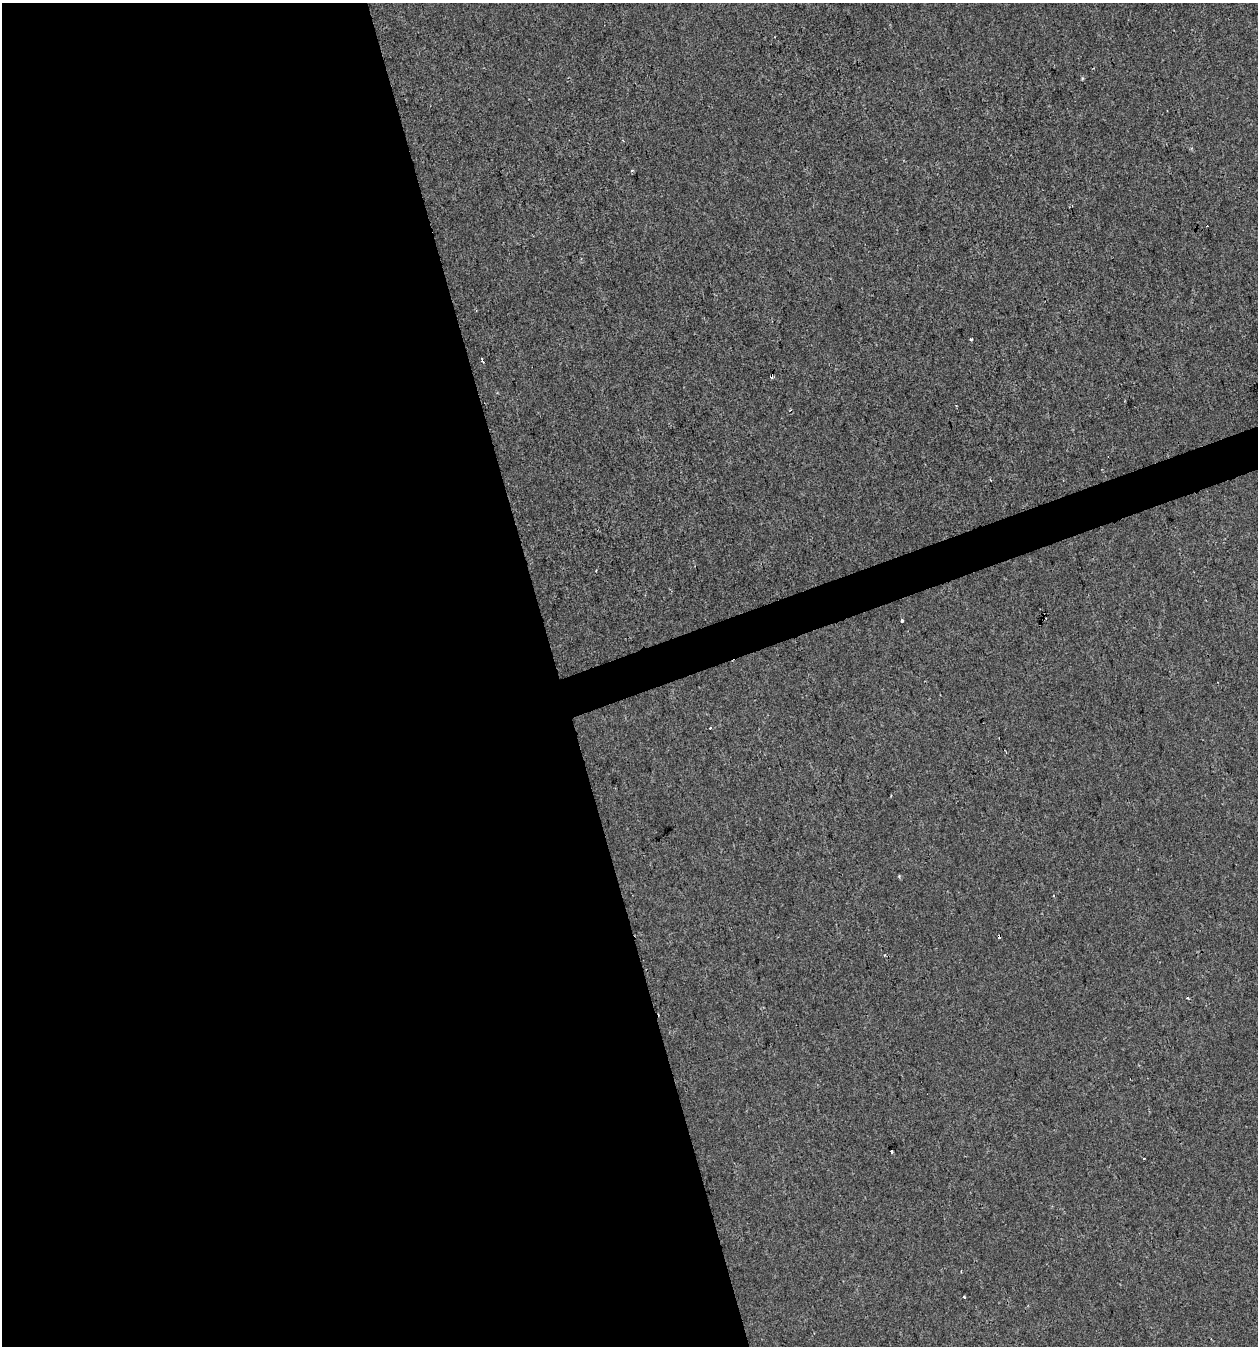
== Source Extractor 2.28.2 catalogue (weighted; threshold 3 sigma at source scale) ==
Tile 9 of 4 x 4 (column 1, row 3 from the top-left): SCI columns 117-1372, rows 1345-2688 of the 5201 x 5378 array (HDU 1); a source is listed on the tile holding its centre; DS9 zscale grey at full resolution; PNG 1260 x 1348 px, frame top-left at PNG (2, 3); no overlay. Shown black and unused: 46% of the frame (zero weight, under 2 of 3 exposures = <1% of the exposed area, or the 3 px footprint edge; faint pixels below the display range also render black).
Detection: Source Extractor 2.28.2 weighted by HDU 2 'WHT'; one run over the whole footprint, this tile lists its part. Background -8.94e-04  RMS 0.0042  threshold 0.0189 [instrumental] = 3 sigma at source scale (4.5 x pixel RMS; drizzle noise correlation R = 1.50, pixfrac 1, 0.0396/0.0396 arcsec/px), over >= 5 px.
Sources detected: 14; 6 cosmic-ray / hot-pixel residue — not listed; the other 8 listed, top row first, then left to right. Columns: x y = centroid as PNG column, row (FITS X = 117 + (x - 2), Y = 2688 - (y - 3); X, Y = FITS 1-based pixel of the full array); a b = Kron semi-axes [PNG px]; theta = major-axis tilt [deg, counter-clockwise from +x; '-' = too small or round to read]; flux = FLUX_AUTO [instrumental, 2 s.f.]
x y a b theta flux
1082 78 4 4 - 0.47
632 170 4 3 - 0.41
971 339 3 3 - 0.78
482 361 5 3 - 1.7
902 621 3 3 - 6.8
1188 998 3 3 - 0.93
891 1151 3 3 - 0.83
964 1297 3 2 - 0.68